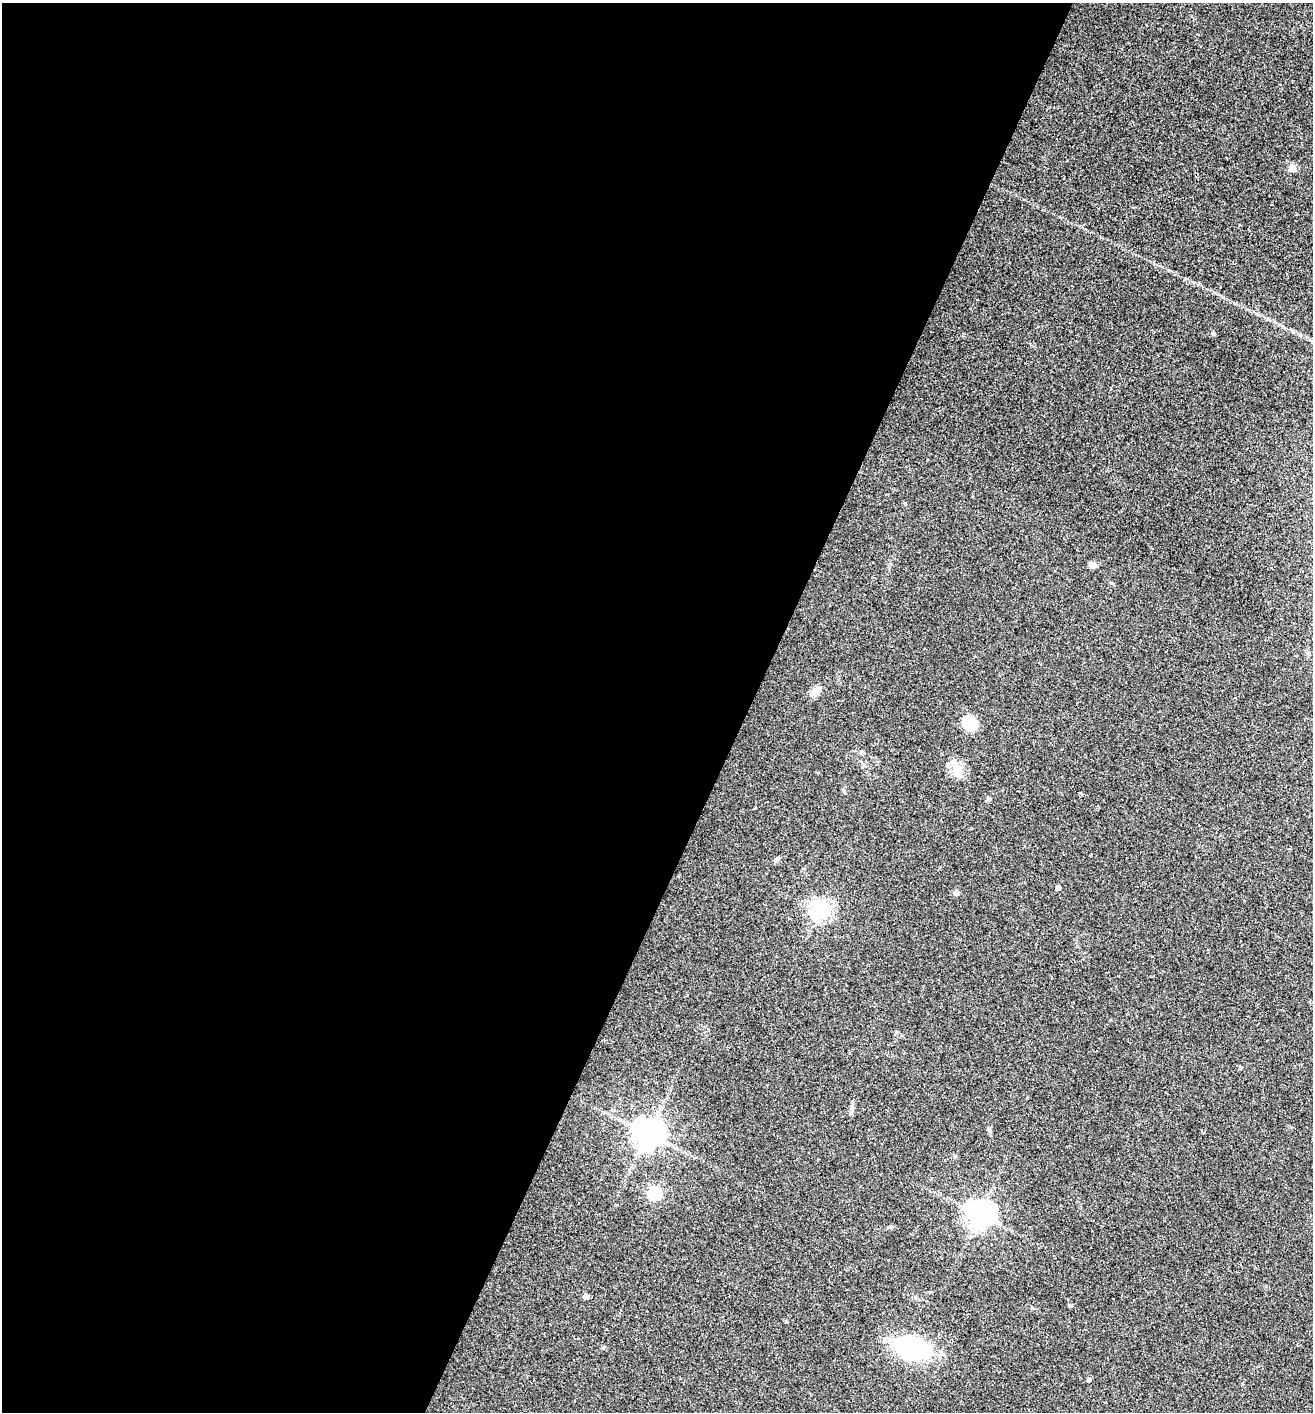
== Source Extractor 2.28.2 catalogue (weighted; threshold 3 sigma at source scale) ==
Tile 5 of 4 x 4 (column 1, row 2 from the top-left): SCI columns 138-1448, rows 2823-4232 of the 5654 x 5643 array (HDU 1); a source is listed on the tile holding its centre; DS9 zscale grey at full resolution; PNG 1315 x 1414 px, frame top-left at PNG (2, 3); no overlay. Shown black and unused: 57% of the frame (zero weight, under 2 of 3 exposures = <1% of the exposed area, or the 3 px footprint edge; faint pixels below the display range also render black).
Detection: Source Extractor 2.28.2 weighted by HDU 2 'WHT'; one run over the whole footprint, this tile lists its part. Background 0.0502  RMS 0.0065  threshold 0.0292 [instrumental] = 3 sigma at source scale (4.5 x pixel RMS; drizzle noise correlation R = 1.50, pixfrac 1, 0.05/0.05 arcsec/px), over >= 5 px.
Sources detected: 27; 1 inside a brighter object's white glare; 4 cosmic-ray / hot-pixel residue — not listed; the other 22 listed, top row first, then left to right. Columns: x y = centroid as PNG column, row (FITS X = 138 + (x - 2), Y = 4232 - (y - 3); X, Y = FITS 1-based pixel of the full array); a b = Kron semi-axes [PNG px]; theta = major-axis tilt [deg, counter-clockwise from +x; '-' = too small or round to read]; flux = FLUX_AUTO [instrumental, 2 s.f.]
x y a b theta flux
1292 168 5 5 - 13
1213 334 6 4 -90 0.94
1306 516 3 3 - 0.71
1092 565 10 7 -7 2.2
815 692 10 9 - 4.9
969 722 17 16 - 11
861 752 7 4 -27 1.2
957 770 14 11 81 7.3
1080 793 3 3 - 1.6
777 859 7 5 16 1.3
1057 888 4 4 - 2.2
956 893 4 4 - 5.5
819 910 7 6 - 320
989 1130 6 5 - 1.1
1203 1132 4 3 - 1.8
648 1134 10 9 - 820
654 1193 6 6 - 88
979 1214 8 8 - 690
585 1296 4 4 - 4.3
1070 1306 5 3 - 0.77
909 1347 36 23 -19 55
1089 1380 4 3 - 4.8
Unlisted compact peaks at least as high as the median listed source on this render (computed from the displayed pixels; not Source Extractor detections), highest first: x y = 905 504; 786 1322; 602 1348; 988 799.